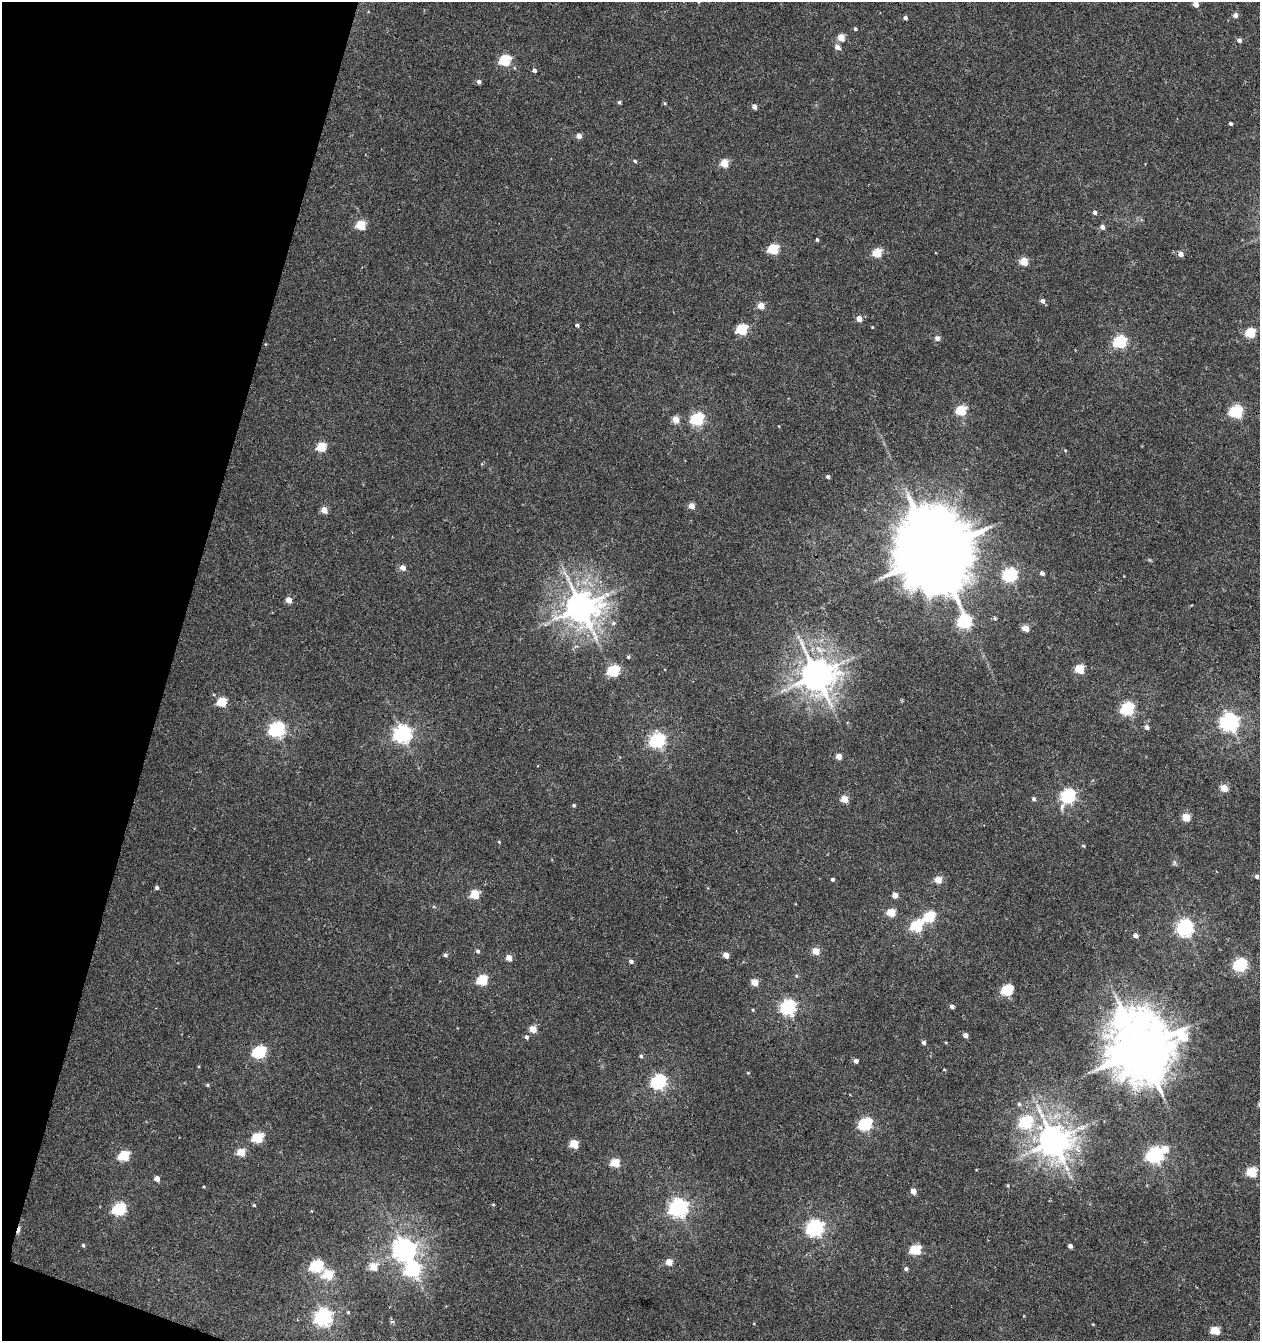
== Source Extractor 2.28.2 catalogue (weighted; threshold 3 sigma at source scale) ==
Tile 9 of 4 x 4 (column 1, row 3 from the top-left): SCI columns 276-1533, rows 1341-2679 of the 5517 x 5361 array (HDU 1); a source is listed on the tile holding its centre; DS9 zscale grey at full resolution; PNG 1262 x 1343 px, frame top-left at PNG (2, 2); no overlay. Shown black and unused: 14% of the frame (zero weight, under 5 of 10 exposures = <1% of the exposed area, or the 3 px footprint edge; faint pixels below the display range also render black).
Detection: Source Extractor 2.28.2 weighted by HDU 2 'WHT'; one run over the whole footprint, this tile lists its part. Background 0.00246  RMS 0.0021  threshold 0.00868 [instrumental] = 3 sigma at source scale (4.09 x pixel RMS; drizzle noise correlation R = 1.36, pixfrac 0.8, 0.0396/0.0396 arcsec/px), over >= 5 px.
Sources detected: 152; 1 too faint to see at this stretch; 2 cosmic-ray / hot-pixel residue — not listed; the other 149 listed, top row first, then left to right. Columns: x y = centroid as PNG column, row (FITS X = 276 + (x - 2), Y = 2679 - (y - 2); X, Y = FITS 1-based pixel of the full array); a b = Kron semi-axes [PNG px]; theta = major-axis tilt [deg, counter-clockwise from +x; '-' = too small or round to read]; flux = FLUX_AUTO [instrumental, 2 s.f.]
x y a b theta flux
1196 4 4 4 - 2
1235 15 5 4 - 1.1
905 18 4 4 - 0.61
855 29 4 3 - 0.33
841 38 5 4 - 4.5
1239 40 5 4 - 0.77
837 47 7 5 -31 0.98
505 60 6 5 - 18
534 70 4 4 - 0.57
479 82 4 4 - 0.68
619 102 4 4 - 0.36
665 103 5 4 - 0.24
754 107 4 4 - 1.2
1230 123 4 3 - 0.38
579 136 4 4 - 1.5
635 161 5 4 - 0.34
724 163 5 5 - 5.9
1094 212 5 4 - 0.69
361 225 5 5 - 9.8
1102 227 5 5 - 0.92
817 240 4 3 - 0.31
773 249 5 5 - 13
877 253 5 5 - 8.2
1181 254 5 4 - 1.4
1024 261 5 4 - 5.4
1042 301 5 5 - 0.79
761 306 5 4 - 3.4
859 319 4 4 - 2.4
577 325 4 4 - 0.48
872 327 3 3 - 0.18
742 329 6 5 - 16
1250 332 5 5 - 11
937 338 7 6 - 0.74
1120 342 6 6 - 30
961 410 5 5 - 13
1236 412 6 6 - 30
676 419 5 4 - 3.7
697 419 6 6 - 30
322 447 5 5 - 9.1
1065 450 4 3 - 0.16
828 477 4 4 - 0.61
692 506 4 4 - 2.5
324 510 5 4 - 3.2
935 552 23 21 -76 2400
403 568 5 5 - 1.7
1042 573 4 4 - 0.74
1010 575 6 6 - 38
289 600 5 4 - 2.2
581 607 10 10 - 400
995 618 6 4 -67 0.32
964 621 7 6 - 38
613 623 7 5 1 0.49
1025 628 5 4 - 3.3
628 657 4 4 - 0.27
1080 669 5 5 - 8.3
613 671 6 6 - 19
816 675 10 10 - 430
222 701 5 5 - 8.8
1127 709 6 6 - 33
1229 722 7 7 - 98
1147 727 5 5 - 0.77
277 729 7 6 - 57
402 734 7 7 - 83
657 740 6 6 - 50
839 756 4 4 - 2.5
537 766 3 2 - 0.21
1224 788 5 4 - 4
1068 796 7 6 - 43
844 799 5 4 - 4.1
1034 799 5 4 - 0.5
574 805 4 4 - 0.32
1186 817 5 4 - 5.8
499 842 4 3 - 0.18
1083 846 5 3 - 0.23
1174 863 7 6 - 0.4
1257 876 5 4 - 0.62
833 879 4 4 - 0.41
938 880 5 4 - 3.8
157 888 4 4 - 0.47
475 894 5 5 - 8.3
895 895 5 4 - 1.7
891 912 5 5 - 6.3
929 917 6 5 - 17
917 926 6 6 - 21
1185 927 7 6 - 69
1135 935 5 4 - 1.1
478 951 5 5 - 0.45
816 951 5 4 - 3.7
445 955 5 4 - 0.53
726 955 5 4 - 1.9
509 958 5 4 - 2.5
631 961 5 4 - 0.66
1240 965 6 6 - 34
796 976 5 4 - 0.26
482 980 6 5 - 13
754 982 5 4 - 3.3
1007 990 6 5 - 16
952 1006 4 4 - 0.77
788 1007 6 6 - 51
753 1010 4 4 - 0.2
1122 1019 22 15 30 37
532 1029 5 5 - 2.9
965 1035 4 4 - 1.2
526 1037 5 5 - 0.5
923 1042 4 4 - 0.74
1140 1049 22 16 23 1300
259 1052 6 6 - 28
641 1056 4 4 - 0.34
856 1061 4 4 - 0.89
944 1070 4 3 - 0.16
748 1073 4 4 - 0.18
659 1082 6 6 - 49
207 1085 5 4 - 0.27
1019 1104 6 5 - 0.41
1026 1122 6 6 - 24
865 1124 6 6 - 31
258 1137 6 5 - 13
1053 1140 11 10 - 380
574 1144 5 5 - 6.3
1165 1149 5 5 - 3.3
241 1152 5 5 - 5.3
124 1155 6 5 - 12
1155 1155 6 6 - 66
615 1163 5 5 - 6.8
1252 1172 5 5 - 11
157 1179 5 4 - 1.5
1008 1185 5 4 - 0.21
204 1187 4 3 - 0.17
913 1191 5 4 - 2
254 1205 4 4 - 0.25
493 1205 4 3 - 0.19
678 1207 7 7 - 90
119 1209 6 6 - 27
815 1228 7 6 - 70
83 1245 4 4 - 0.27
1070 1246 4 4 - 0.77
405 1250 8 8 - 180
916 1250 6 5 - 13
669 1262 5 4 - 3.2
317 1266 6 6 - 25
374 1267 6 6 - 3.6
413 1269 7 7 - 41
906 1269 5 4 - 0.54
328 1274 6 5 - 8.7
348 1312 4 4 - 0.2
323 1317 7 7 - 81
393 1322 6 4 -19 0.31
1093 1324 4 3 - 0.14
1215 1330 5 5 - 6.5
Isophote crosses this tile's border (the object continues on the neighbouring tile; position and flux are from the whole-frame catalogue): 1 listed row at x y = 1196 4